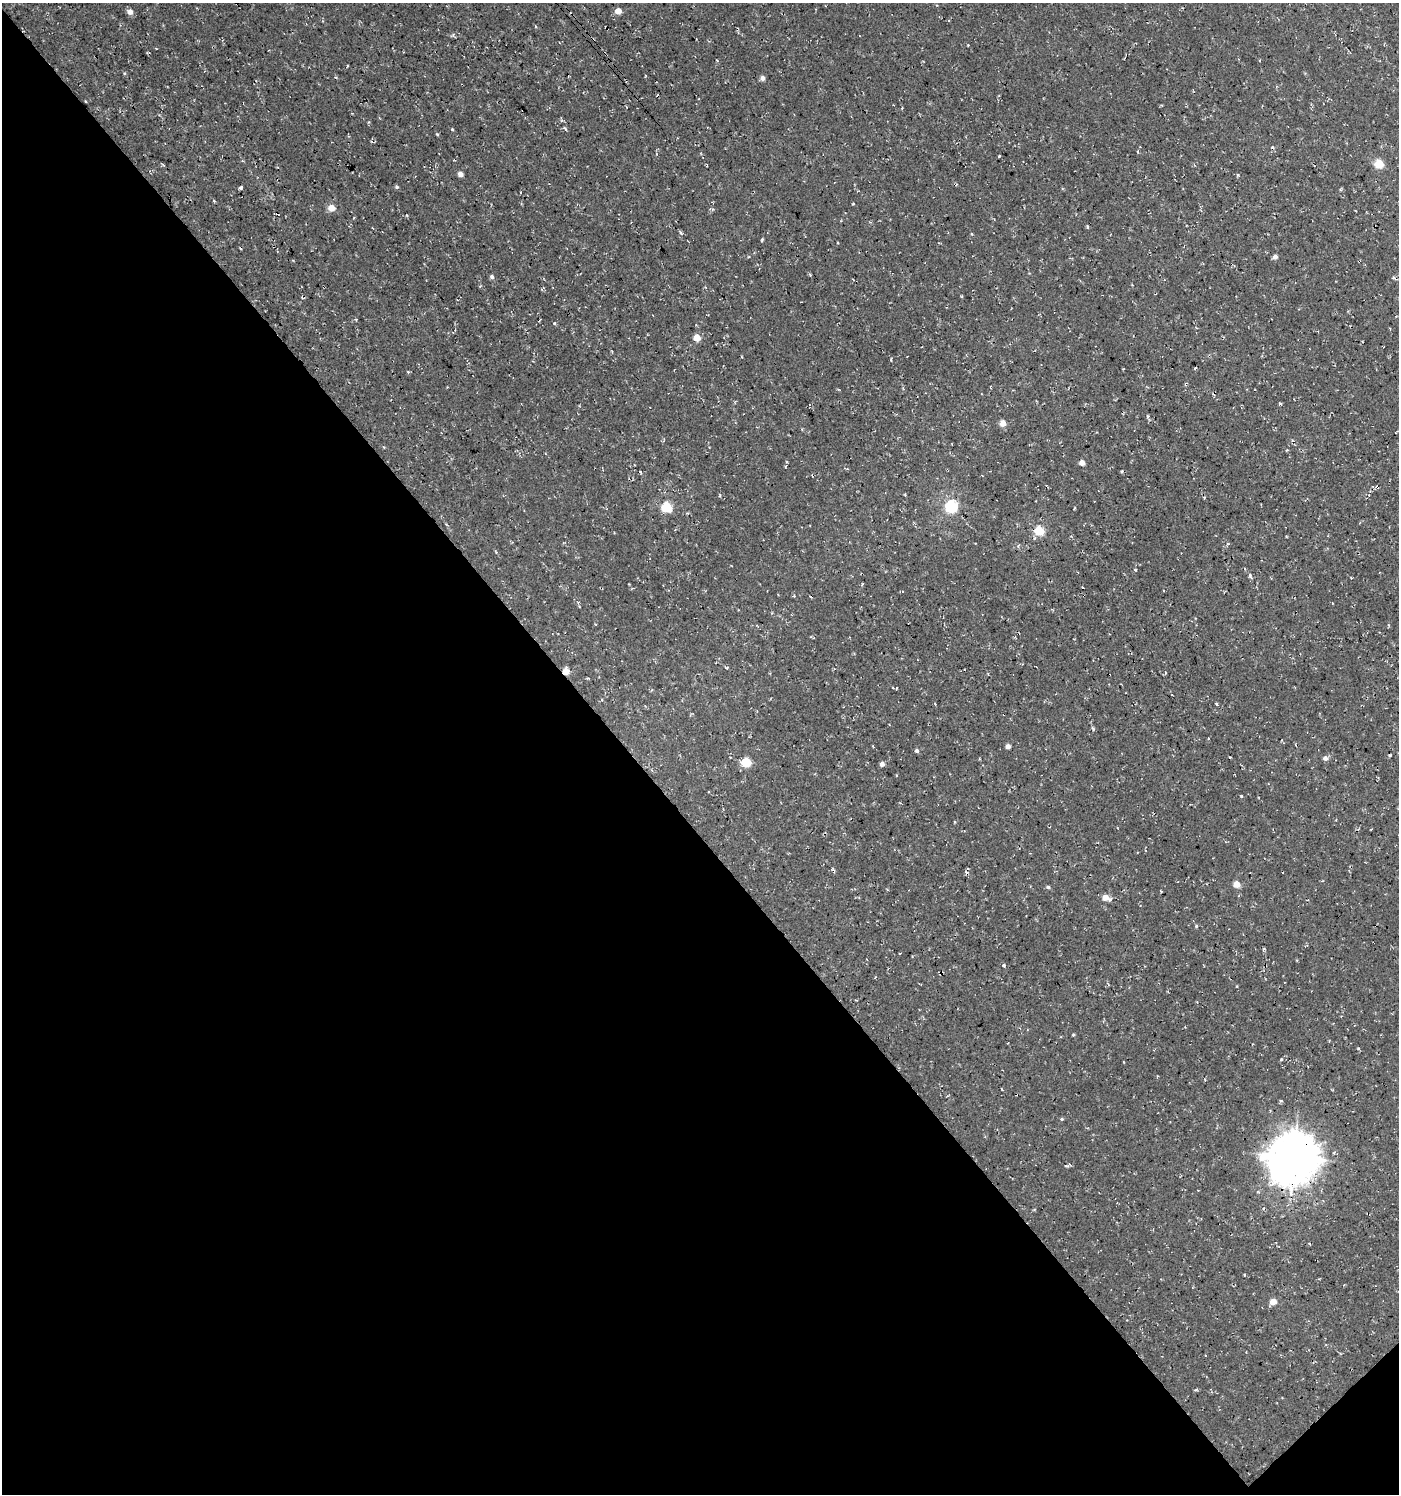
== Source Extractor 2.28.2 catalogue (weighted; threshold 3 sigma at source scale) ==
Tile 14 of 4 x 4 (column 2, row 4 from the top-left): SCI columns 1585-2981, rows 53-1544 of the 6024 x 6064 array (HDU 1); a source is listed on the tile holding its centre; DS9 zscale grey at full resolution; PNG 1401 x 1496 px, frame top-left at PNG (2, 3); no overlay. Shown black and unused: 45% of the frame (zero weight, under 3 of 4 exposures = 5% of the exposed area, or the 3 px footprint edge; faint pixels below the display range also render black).
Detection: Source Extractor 2.28.2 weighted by HDU 2 'WHT'; one run over the whole footprint, this tile lists its part. Background 5.99e-04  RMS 0.0029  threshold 0.0132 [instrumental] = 3 sigma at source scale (4.5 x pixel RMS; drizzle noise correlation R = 1.50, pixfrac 1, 0.0396/0.0396 arcsec/px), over >= 5 px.
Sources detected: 69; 1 cosmic-ray / hot-pixel residue — not listed; the other 68 listed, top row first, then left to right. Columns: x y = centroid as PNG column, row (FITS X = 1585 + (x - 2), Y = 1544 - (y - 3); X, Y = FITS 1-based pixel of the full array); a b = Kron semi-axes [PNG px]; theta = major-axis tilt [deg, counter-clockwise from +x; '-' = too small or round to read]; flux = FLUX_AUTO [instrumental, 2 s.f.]
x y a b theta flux
618 11 5 4 - 3.8
130 12 5 5 - 1.9
968 45 3 2 - 0.24
347 66 3 2 - 0.26
762 78 5 5 - 1.3
86 101 3 2 - 0.25
627 107 3 2 - 0.34
902 108 3 2 - 0.23
369 122 4 3 - 0.33
437 134 4 3 - 0.3
999 156 3 2 - 0.3
1379 164 5 5 - 13
460 174 4 4 - 1.9
1238 175 4 3 - 0.37
397 187 5 4 - 0.48
241 188 4 3 - 0.52
331 208 5 5 - 3.7
1087 227 5 3 - 0.31
762 241 4 3 - 0.43
1275 257 4 4 - 1.5
492 277 5 4 - 0.8
355 319 4 3 - 0.3
554 324 5 3 - 0.33
697 338 5 5 - 5.4
1123 369 3 2 - 0.23
408 372 4 4 - 0.33
1280 404 3 3 - 0.46
1148 416 4 3 - 0.35
1003 423 4 4 - 4
1082 463 4 4 - 2.6
1377 487 6 4 -19 0.64
720 495 5 3 - 0.28
951 506 6 6 - 42
667 507 5 5 - 22
1039 531 5 5 - 19
1035 538 5 4 - 0.51
1228 544 4 4 - 0.39
1135 570 5 3 - 0.26
1250 576 9 4 -67 0.65
566 671 5 4 - 4.3
1165 673 5 3 - 0.28
893 688 4 3 - 0.25
935 704 3 3 - 0.25
1008 746 4 4 - 1.9
917 750 5 5 - 0.65
1230 757 3 2 - 0.35
1325 758 5 5 - 1.2
746 762 5 5 - 15
882 764 4 4 - 1.5
896 775 4 2 - 0.2
1236 884 5 4 - 4.3
1048 887 5 4 - 0.54
1105 897 6 4 -15 3.9
1196 926 4 3 - 0.35
900 953 3 2 - 0.19
1004 965 5 3 - 0.36
1237 986 4 2 - 0.22
856 1000 3 2 - 0.23
1073 1035 4 4 - 0.37
1008 1043 2 2 - 0.16
1281 1059 5 4 - 0.33
1280 1101 4 3 - 0.47
1062 1119 5 4 - 0.38
1294 1157 18 17 - 780
1309 1243 3 3 - 0.34
1244 1275 4 2 - 0.22
1273 1301 5 4 - 3.9
1196 1390 5 3 - 0.41
Overlapping masked pixels (flux is a lower limit): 3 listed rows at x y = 1377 487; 566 671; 1294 1157
Unlisted compact peaks at least as high as the median listed source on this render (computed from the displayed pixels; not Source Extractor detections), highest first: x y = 1241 796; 452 129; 1358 1048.